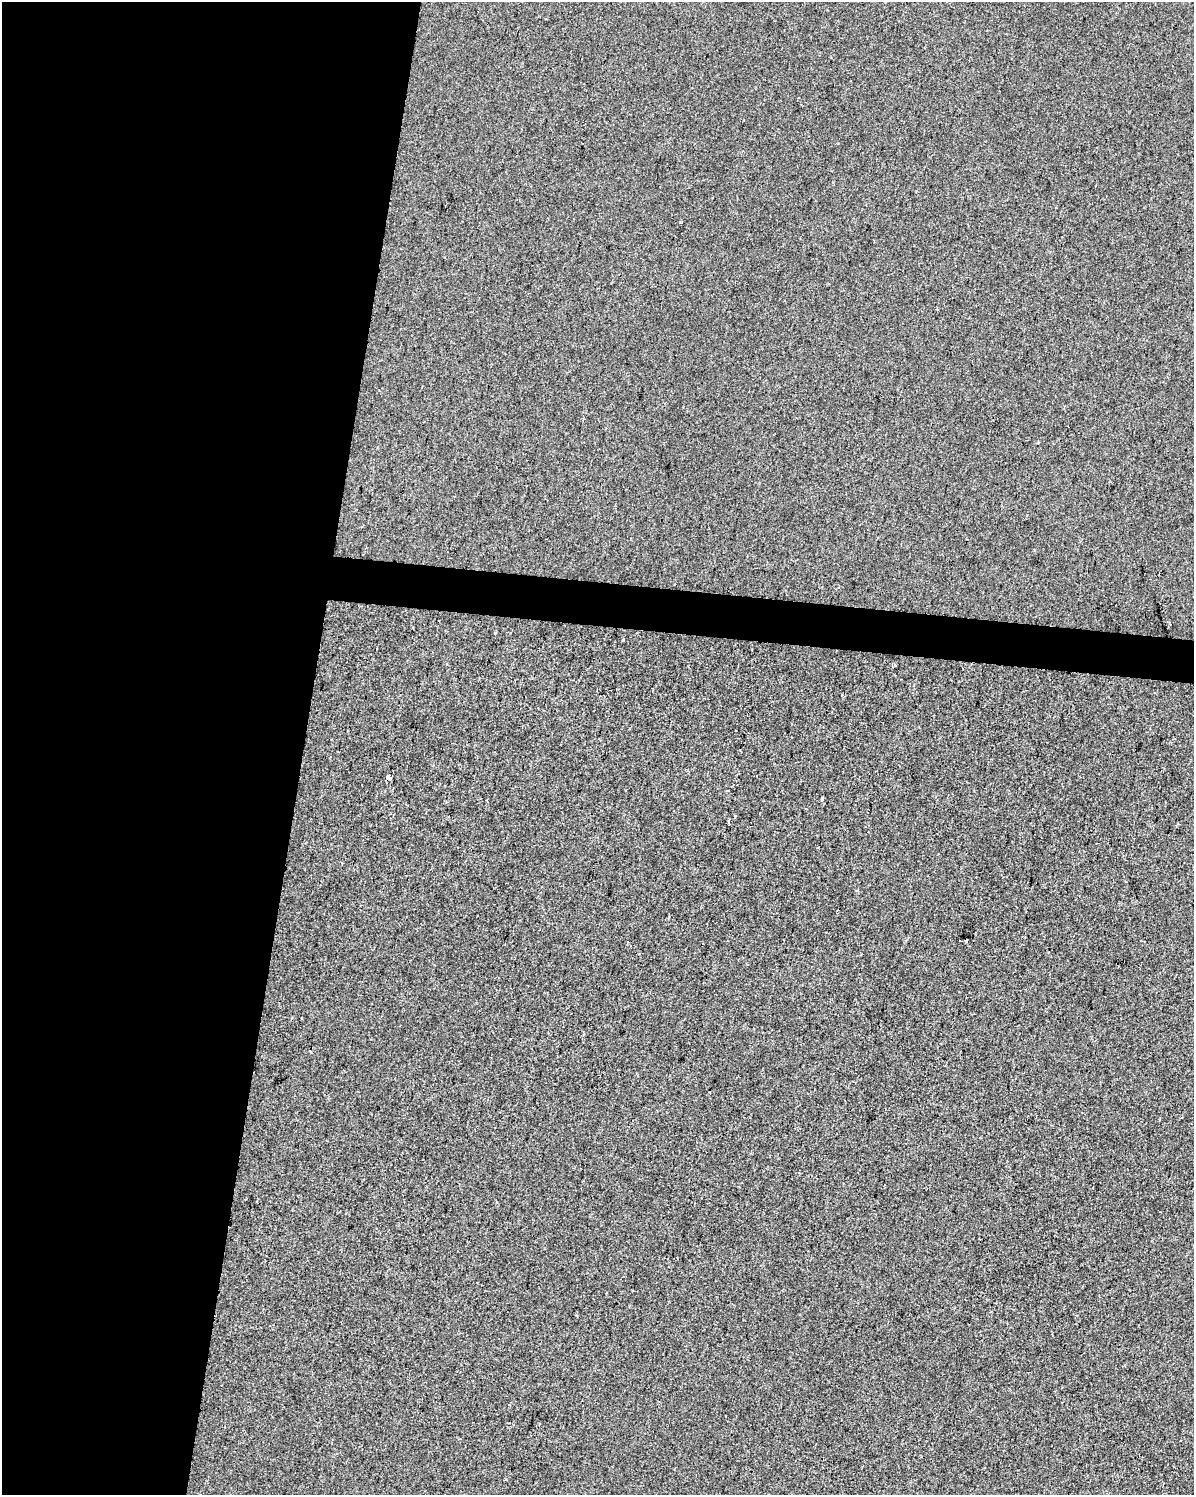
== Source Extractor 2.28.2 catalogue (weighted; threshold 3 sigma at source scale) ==
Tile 5 of 4 x 3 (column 1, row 2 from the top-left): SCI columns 8-1199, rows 1778-3270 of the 4773 x 4990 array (HDU 1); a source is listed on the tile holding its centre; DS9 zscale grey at full resolution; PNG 1196 x 1497 px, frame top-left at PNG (2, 2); no overlay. Shown black and unused: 27% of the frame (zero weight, under 2 of 3 exposures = <1% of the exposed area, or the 3 px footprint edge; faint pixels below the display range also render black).
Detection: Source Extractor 2.28.2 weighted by HDU 2 'WHT'; one run over the whole footprint, this tile lists its part. Background -9.93e-05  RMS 0.0057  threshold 0.0255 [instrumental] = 3 sigma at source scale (4.5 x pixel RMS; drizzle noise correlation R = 1.50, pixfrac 1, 0.0396/0.0396 arcsec/px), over >= 5 px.
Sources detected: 11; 2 cosmic-ray / hot-pixel residue — not listed; the other 9 listed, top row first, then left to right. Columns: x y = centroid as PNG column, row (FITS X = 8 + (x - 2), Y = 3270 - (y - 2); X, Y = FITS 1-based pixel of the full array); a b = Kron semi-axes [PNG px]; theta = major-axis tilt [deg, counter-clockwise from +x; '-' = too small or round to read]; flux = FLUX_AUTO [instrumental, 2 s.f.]
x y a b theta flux
1038 443 3 3 - 0.51
495 633 3 3 - 1.3
389 778 4 3 - 48
822 799 3 2 - 1.8
734 815 3 3 - 0.73
729 820 3 3 - 4
857 890 4 3 - 0.59
966 940 3 3 - 5
1181 1118 3 2 - 0.7